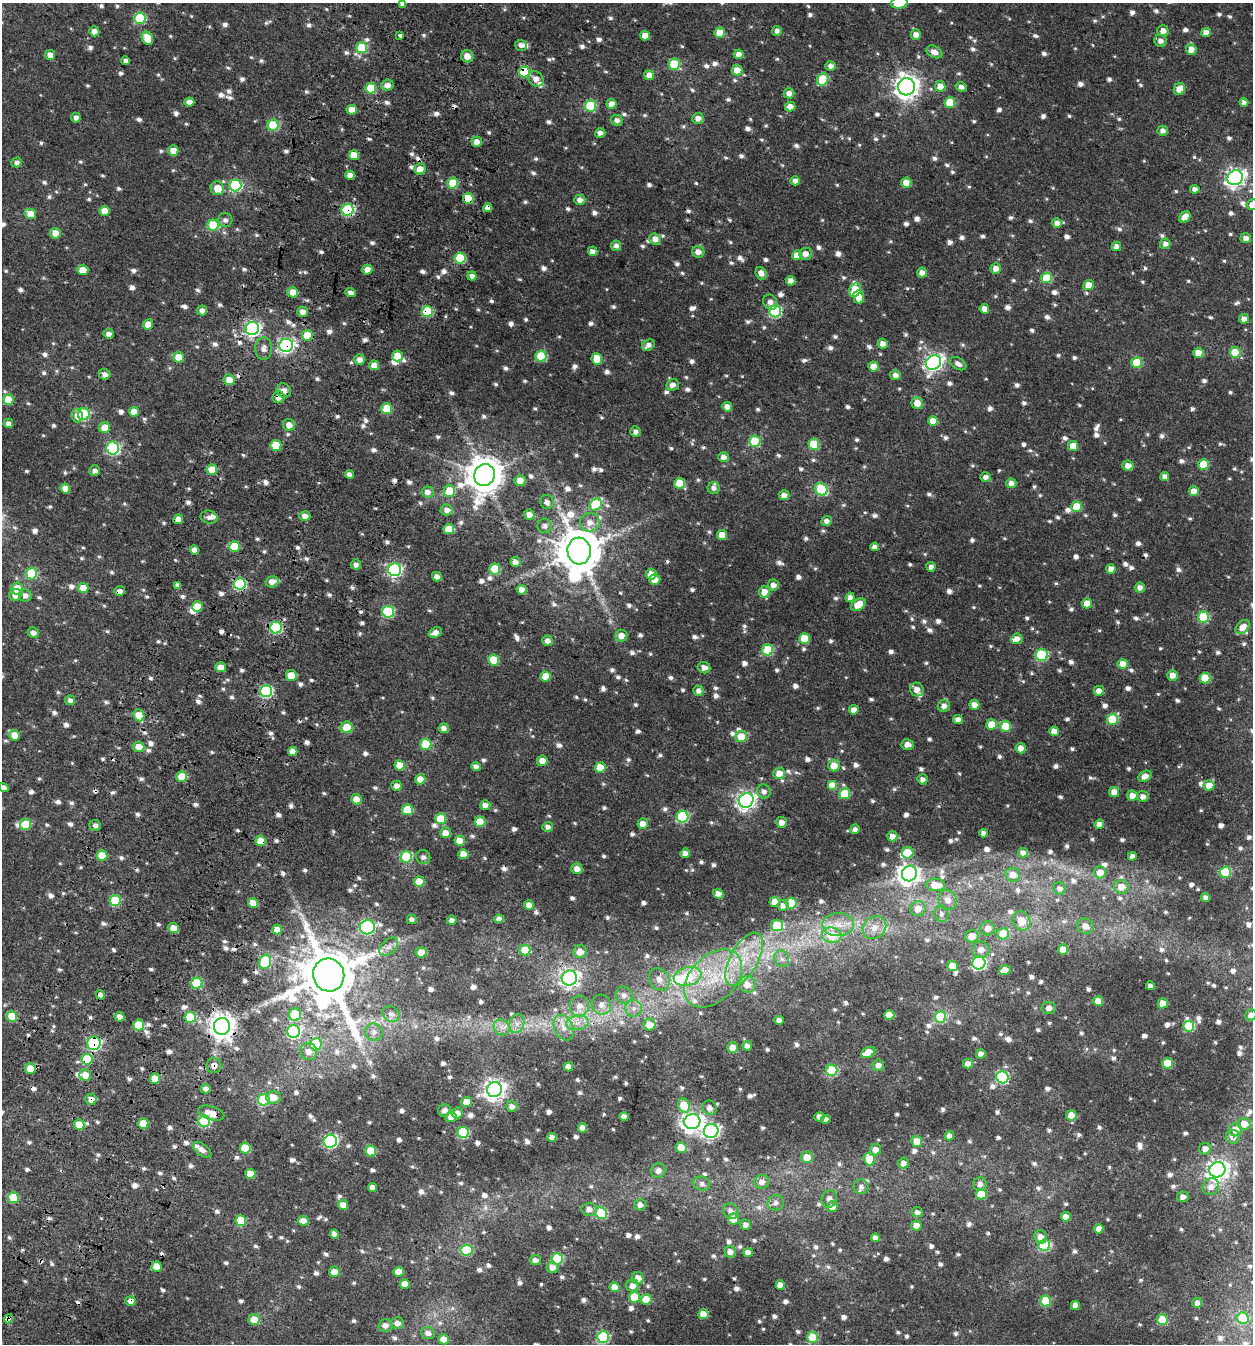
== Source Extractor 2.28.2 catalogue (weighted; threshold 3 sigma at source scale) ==
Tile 7 of 4 x 4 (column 3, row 2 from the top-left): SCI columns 2832-4082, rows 2742-4083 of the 5726 x 5472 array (HDU 1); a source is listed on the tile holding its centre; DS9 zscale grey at full resolution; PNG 1255 x 1346 px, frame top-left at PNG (2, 3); each listed source drawn as its Kron ellipse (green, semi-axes under 4 px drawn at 4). Shown black and unused: <1% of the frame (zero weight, under 3 of 4 exposures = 6% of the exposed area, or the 3 px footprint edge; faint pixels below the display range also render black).
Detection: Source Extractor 2.28.2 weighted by HDU 2 'WHT'; one run over the whole footprint, this tile lists its part. Background 0.00562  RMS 0.0041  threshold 0.0184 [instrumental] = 3 sigma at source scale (4.5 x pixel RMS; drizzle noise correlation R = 1.50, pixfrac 1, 0.0396/0.0396 arcsec/px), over >= 5 px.
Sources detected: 1349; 2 too faint to see at this stretch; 3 inside a brighter object's white glare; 21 cosmic-ray / hot-pixel residue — neither listed nor drawn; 19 inside a brighter listed object's ellipse — not listed separately; of the other 1304, all 500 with FLUX_AUTO >= 1.77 (the completeness limit of this list) listed and drawn (804 fainter detections not listed), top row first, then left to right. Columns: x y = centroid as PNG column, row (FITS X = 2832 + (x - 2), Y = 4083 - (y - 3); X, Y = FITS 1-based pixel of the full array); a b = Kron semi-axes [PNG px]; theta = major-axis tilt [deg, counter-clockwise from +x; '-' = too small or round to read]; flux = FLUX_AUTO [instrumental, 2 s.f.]
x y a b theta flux
899 3 8 5 8 12
403 4 4 4 - 1.8
140 18 6 5 - 30
94 31 5 5 - 2.8
777 31 5 5 - 1.8
1163 31 5 5 - 3
1206 32 5 4 - 3.9
720 33 5 5 - 6
916 34 5 5 - 2.7
400 35 3 3 - 7.7
645 36 5 4 - 3.8
147 38 7 5 -62 7.2
1160 41 6 6 - 2.1
521 45 6 5 - 2.1
362 48 5 5 - 18
1191 49 5 5 - 4
934 52 8 5 -28 3.2
739 54 5 4 - 2.6
50 55 5 5 - 2.7
467 56 6 6 - 3.8
126 61 4 4 - 2.1
674 64 5 5 - 23
831 66 5 5 - 2.1
737 70 5 5 - 4.1
524 72 5 5 - 23
649 75 5 5 - 2.9
536 79 8 7 - 3.2
823 79 6 5 - 18
387 85 6 5 - 2.7
940 86 5 5 - 4.4
906 87 8 8 - 340
961 87 5 4 - 2
371 88 5 5 - 18
1179 89 6 5 - 4
789 93 5 5 - 2.5
189 102 5 4 - 2.7
1244 102 4 4 - 1.9
950 103 5 5 - 12
612 104 5 5 - 3.2
591 106 5 5 - 23
790 106 5 5 - 3
352 110 5 5 - 5
76 118 5 4 - 2
698 118 6 5 - 2.6
617 120 6 5 - 1.9
273 125 5 5 - 26
1163 131 5 5 - 2
600 133 5 5 - 1.9
477 142 5 5 - 2.9
173 151 5 5 - 5.8
354 155 5 5 - 7.4
17 162 5 5 - 1.8
420 169 6 5 - 3.8
350 175 5 4 - 2.7
1235 178 8 7 - 170
795 181 5 4 - 1.9
453 183 5 5 - 13
906 183 5 5 - 4.1
235 185 6 6 - 40
217 188 7 6 - 5.8
1195 189 5 4 - 1.8
468 198 5 5 - 10
580 200 5 5 - 2.5
1252 205 6 5 - 2.7
488 208 4 4 - 2.6
348 210 6 6 - 42
104 211 5 5 - 4.8
30 214 6 5 - 6.9
1185 217 6 5 - 3.5
225 220 7 7 - 1.8
1057 223 5 5 - 2.5
213 225 5 5 - 24
55 233 5 5 - 5
1246 238 5 5 - 2.1
655 239 6 5 - 2.8
1165 244 5 5 - 2.2
616 246 5 5 - 1.9
1116 246 5 4 - 2.3
593 251 5 4 - 2.7
698 252 6 5 - 2.9
805 254 6 6 - 2.8
797 255 5 5 - 4.7
460 258 5 5 - 19
996 269 5 5 - 2.6
83 270 5 5 - 6.4
367 270 5 4 - 3
761 273 6 5 - 2.6
922 273 5 5 - 2.5
472 276 4 4 - 1.9
1046 278 5 5 - 13
790 281 5 4 - 2.3
1088 285 5 5 - 5.7
855 290 7 5 61 9
293 292 5 5 - 5
350 293 5 4 - 1.8
859 297 6 5 - 4
770 302 8 6 -59 2.4
984 309 5 4 - 3.4
202 310 5 5 - 2.3
427 311 5 5 - 24
775 311 6 6 - 44
303 312 5 5 - 2.9
1244 319 5 5 - 2.5
148 324 5 5 - 3.8
252 329 7 6 - 100
109 334 5 5 - 2.6
307 335 5 5 - 10
883 344 5 5 - 2.7
286 345 7 6 - 100
648 345 7 5 33 2
264 349 11 8 89 2.5
1235 352 5 5 - 10
1198 353 5 5 - 6.5
397 356 5 5 - 5.1
541 356 5 5 - 20
178 357 5 5 - 6.9
360 359 5 5 - 2.3
597 359 6 5 - 7.3
934 363 8 7 - 140
1137 363 5 5 - 15
958 364 9 5 -31 2.1
374 365 5 5 - 3.6
873 366 5 5 - 4.6
104 374 6 5 - 1.9
895 375 5 5 - 2.1
229 380 5 5 - 4.6
673 385 6 5 - 2.3
284 390 7 7 - 2.7
279 397 6 6 - 3.3
8 400 5 5 - 12
917 403 6 5 - 5
727 407 5 4 - 2.7
387 409 5 5 - 12
134 412 5 5 - 5
84 414 6 5 - 34
77 416 7 5 -85 3.2
933 421 5 5 - 4.8
8 423 5 4 - 2
289 425 6 6 - 2.7
105 428 5 5 - 6.3
635 432 5 5 - 2
755 441 5 5 - 18
814 444 5 5 - 18
276 446 5 5 - 14
1073 446 5 5 - 5.5
113 448 6 6 - 56
723 457 5 5 - 2.2
1204 464 5 5 - 14
1128 466 5 5 - 3
212 470 5 5 - 8.6
95 471 5 5 - 2
349 474 4 4 - 2.1
484 475 11 10 - 1000
986 477 5 4 - 2
1165 477 4 4 - 2.3
520 481 5 5 - 3.9
680 483 5 5 - 10
1011 483 5 5 - 2.6
714 488 6 6 - 1.8
65 489 5 5 - 4
821 489 7 5 -40 29
449 491 6 5 - 10
1194 491 5 5 - 4.5
428 492 6 5 - 2.2
784 495 5 5 - 2.5
547 502 7 6 - 1.8
596 505 7 5 48 26
1076 507 5 5 - 9.5
447 510 6 5 - 2.6
529 515 5 5 - 2.5
305 516 5 5 - 2.7
209 517 8 6 -13 1.8
178 519 5 4 - 2.8
826 521 5 5 - 1.8
590 522 10 9 - 3.5
545 526 7 7 - 1.9
449 529 5 5 - 7.2
722 535 5 5 - 4.5
235 547 5 5 - 14
875 547 4 4 - 2.3
194 550 5 4 - 3.6
579 551 13 11 -85 1800
515 562 5 5 - 2.8
356 564 5 5 - 1.8
931 567 5 4 - 1.9
495 569 5 5 - 15
1111 569 4 4 - 3.1
395 570 6 6 - 80
31 574 5 5 - 28
651 574 5 5 - 4.5
437 577 5 4 - 2
655 580 5 5 - 3.3
272 582 6 5 - 3.3
240 584 6 6 - 43
177 585 4 4 - 1.9
773 585 5 5 - 2.5
1140 587 5 5 - 2.1
83 588 5 5 - 8.2
17 589 6 6 - 6.6
522 590 5 5 - 3.3
120 591 5 5 - 1.9
765 592 6 5 - 5.2
15 595 6 6 - 3.5
25 595 6 6 - 2.1
850 597 5 4 - 2
1087 603 5 5 - 4.6
858 605 8 5 35 5.8
197 606 5 5 - 5.7
388 612 6 6 - 35
1203 617 5 5 - 25
1243 627 8 6 45 3.6
276 628 6 6 - 37
33 633 6 5 - 2.1
435 633 7 5 21 2.5
621 636 6 6 - 3.6
804 639 5 5 - 11
1017 639 6 5 - 2.5
547 641 5 5 - 2
768 650 5 5 - 23
1042 655 6 6 - 31
494 660 5 5 - 13
1123 664 5 5 - 6.3
221 667 5 5 - 3.7
704 668 6 5 - 2.2
291 675 5 5 - 5.8
1172 675 5 5 - 3.2
546 676 5 5 - 6
1205 678 5 5 - 11
917 689 7 6 - 3.2
266 691 6 6 - 51
698 691 5 5 - 2.2
1099 691 5 5 - 2.5
70 700 5 4 - 1.9
974 705 5 5 - 3.1
944 706 6 6 - 2.1
854 710 5 4 - 3.4
139 715 6 5 - 7
1112 719 5 5 - 21
958 720 5 4 - 2.6
992 724 5 5 - 6.9
1005 726 5 5 - 13
347 727 6 5 - 10
444 728 5 5 - 2.3
1054 731 5 5 - 4.2
15 735 5 5 - 4.5
741 737 6 5 - 7.3
426 744 5 5 - 18
907 744 6 5 - 2.6
139 747 6 5 - 4.9
1021 748 5 5 - 3.2
293 751 4 4 - 3
542 761 5 5 - 3.1
400 765 5 5 - 5.8
476 766 5 4 - 1.9
834 766 6 6 - 4.9
600 767 5 5 - 6.5
779 773 6 5 - 5
182 776 5 5 - 9.2
1145 776 7 5 33 2.7
420 779 5 5 - 3.7
922 779 5 5 - 1.8
832 785 5 5 - 7.3
1209 785 5 5 - 4.7
397 786 5 5 - 2.5
4 787 5 4 - 2
764 791 7 6 - 1.8
1114 792 5 5 - 4.3
845 794 5 5 - 15
1132 796 5 5 - 3.5
1143 796 6 5 - 2.1
356 799 5 5 - 3.9
746 800 7 7 - 150
485 805 5 5 - 2.4
407 810 5 5 - 14
682 817 6 6 - 37
441 819 5 5 - 13
480 822 5 5 - 10
782 822 5 5 - 3.2
26 824 5 5 - 15
643 824 5 5 - 3.7
1099 824 4 4 - 2.5
95 826 6 5 - 1.8
548 827 5 5 - 1.8
855 829 5 4 - 1.9
445 833 5 5 - 4.1
983 833 4 4 - 1.8
892 836 5 5 - 3.1
261 841 5 5 - 5.8
460 841 5 5 - 5.6
685 853 5 4 - 2.7
908 853 6 5 - 8.7
1023 853 5 4 - 1.8
463 854 5 5 - 5.3
102 855 5 5 - 8.1
1132 856 4 4 - 1.9
406 857 6 5 - 30
423 857 7 7 - 1.8
577 869 5 5 - 3.2
1100 872 6 6 - 5.6
1225 872 5 5 - 22
909 874 8 7 - 160
1013 875 7 7 - 3.5
419 881 5 5 - 8.8
935 885 9 6 -5 7.7
1121 887 7 7 - 5.4
1060 888 6 6 - 1.9
718 894 5 4 - 3.5
1206 898 4 4 - 1.8
115 900 5 5 - 22
948 900 10 9 - 3.5
774 902 5 5 - 4
253 903 5 5 - 5.9
791 903 5 5 - 17
529 905 5 5 - 2.5
783 905 5 5 - 2.4
918 909 7 7 - 4.8
941 914 8 7 - 1.9
412 919 5 5 - 1.9
499 919 4 4 - 2.1
452 920 5 4 - 2.1
1021 921 10 8 -58 6.1
777 925 6 5 - 15
838 925 16 11 -1 6.4
1085 926 8 7 - 3.3
367 927 7 7 - 72
874 927 12 10 39 4.7
173 928 5 5 - 4.6
988 928 7 7 - 3.2
277 929 5 4 - 3.6
1003 934 6 5 - 12
832 935 10 8 -8 11
972 936 7 6 - 4.5
389 947 11 6 44 2.1
525 950 5 5 - 8.3
981 950 8 8 - 3
1063 950 5 5 - 7.3
421 952 5 5 - 4.8
580 952 7 6 - 4.3
744 959 29 14 61 17
782 959 9 7 -62 1.9
265 962 7 5 74 32
979 963 6 6 - 69
952 966 5 5 - 7.4
1005 970 6 5 - 4.2
329 975 16 15 - 3100
688 976 14 9 15 16
569 978 8 7 - 150
713 978 34 22 45 28
659 979 12 9 -58 3.9
197 983 5 5 - 24
747 984 8 8 - 5.1
1150 986 4 4 - 2.1
100 995 5 4 - 1.9
624 995 8 8 - 2.5
1098 1001 5 5 - 4.4
1163 1003 5 5 - 6.3
601 1005 10 9 - 3.4
579 1006 10 9 - 4.1
1049 1008 7 6 - 1.9
634 1009 8 8 - 2.5
391 1014 9 7 -37 1.9
295 1015 6 6 - 15
889 1015 5 5 - 6.1
1251 1015 6 5 - 2.1
12 1016 5 5 - 13
119 1017 5 4 - 2.6
190 1017 5 5 - 15
940 1017 6 5 - 24
779 1020 5 4 - 2.2
517 1023 10 7 75 2.5
577 1023 11 7 10 3.2
139 1025 5 5 - 10
649 1025 6 6 - 5.9
222 1026 8 8 - 420
1189 1026 5 5 - 25
502 1027 8 7 - 2.3
564 1028 13 9 -64 4.4
294 1032 6 6 - 58
374 1032 9 8 - 2.2
94 1043 7 6 - 54
316 1044 6 6 - 19
747 1046 5 4 - 2.4
733 1047 5 5 - 4.3
309 1052 8 8 - 3
868 1052 7 5 25 7.8
981 1054 4 4 - 2.8
87 1059 5 5 - 17
1168 1063 5 5 - 14
968 1064 5 5 - 3.5
214 1065 7 7 - 2.6
878 1065 6 6 - 2.5
568 1067 5 4 - 2.9
30 1068 5 5 - 6.7
832 1070 5 5 - 28
85 1075 6 5 - 4.6
1002 1077 6 6 - 33
155 1079 5 5 - 6.1
206 1089 5 4 - 2.3
495 1090 8 7 - 240
273 1097 7 6 - 4.6
91 1099 5 5 - 2.5
264 1100 6 5 - 29
467 1102 5 5 - 4.8
684 1105 7 5 -69 11
512 1106 6 5 - 2.1
710 1108 7 7 - 2.2
444 1110 6 6 - 2
211 1113 13 6 -17 5.2
457 1113 6 5 - 2.5
1071 1115 5 5 - 6.3
451 1117 5 5 - 3.1
624 1117 4 4 - 3
819 1117 5 4 - 3
826 1119 5 4 - 2
204 1121 6 5 - 40
692 1122 8 7 - 210
143 1123 5 5 - 8.1
1244 1124 6 6 - 4.9
79 1125 5 5 - 8.1
583 1128 5 4 - 3.8
1235 1130 6 6 - 4.7
711 1131 7 7 - 120
463 1132 5 5 - 29
949 1136 5 4 - 2.3
552 1137 4 4 - 2.8
1233 1137 7 6 - 2.7
330 1141 7 6 - 64
917 1141 5 5 - 5.5
681 1147 5 5 - 6.1
245 1148 5 5 - 11
1205 1149 6 6 - 2.7
202 1150 11 6 -36 2.4
876 1150 6 5 - 3.2
371 1151 5 5 - 12
807 1157 6 5 - 5.7
869 1159 6 5 - 9.1
903 1163 5 5 - 2.5
1217 1170 8 7 - 200
658 1171 7 7 - 2.3
250 1174 5 5 - 5.8
762 1182 7 7 - 2.8
702 1184 8 7 - 1.8
980 1184 7 7 - 2.1
861 1186 7 7 - 1.8
373 1187 4 4 - 3.1
1211 1187 9 8 - 2.9
981 1194 5 5 - 10
1183 1197 6 5 - 2.1
13 1198 5 5 - 16
829 1199 9 7 67 2.3
776 1203 8 7 - 2
343 1205 5 5 - 3.9
640 1205 6 6 - 2.2
832 1207 5 5 - 3.1
589 1209 7 7 - 2.4
731 1211 8 7 - 1.9
917 1212 6 5 - 1.9
601 1213 6 5 - 21
1066 1217 5 5 - 3.4
733 1219 5 5 - 6.8
241 1221 5 5 - 11
303 1221 5 5 - 3.8
745 1225 5 5 - 2.1
916 1225 5 5 - 3.6
1099 1229 5 4 - 3.1
334 1234 4 4 - 1.9
1041 1237 7 6 - 3.2
875 1238 4 4 - 1.9
1044 1245 6 5 - 32
467 1250 6 5 - 18
730 1252 6 5 - 2.2
748 1253 5 4 - 3
557 1259 5 5 - 26
535 1260 6 5 - 1.8
156 1267 5 5 - 5
552 1267 6 6 - 2.4
334 1272 5 5 - 3.5
399 1272 5 5 - 4.6
638 1278 6 6 - 3.6
405 1284 5 5 - 4
780 1285 4 4 - 3.1
633 1286 6 6 - 3.1
615 1287 5 5 - 4.9
634 1297 5 5 - 9.3
646 1299 5 5 - 8
131 1301 5 5 - 2.3
1046 1301 5 5 - 20
1197 1303 5 5 - 2.1
1075 1305 5 4 - 2.7
703 1314 5 5 - 6.7
1243 1318 6 5 - 21
8 1319 4 4 - 2.1
254 1319 6 5 - 5.7
1162 1320 5 5 - 15
397 1323 6 6 - 2.5
385 1325 7 6 - 2.4
428 1333 7 6 - 2.3
603 1337 6 6 - 38
812 1337 5 5 - 17
444 1339 5 5 - 4.3
Overlapping masked pixels (flux is a lower limit): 25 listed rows (the first 20) at x y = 403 4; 524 72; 468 198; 488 208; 348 210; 460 258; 427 311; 303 312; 307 335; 286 345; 279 397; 272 582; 240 584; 120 591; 221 667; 261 841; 222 1026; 94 1043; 87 1059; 214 1065
Isophote crosses this tile's border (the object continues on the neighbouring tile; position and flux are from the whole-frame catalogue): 5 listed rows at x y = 899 3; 403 4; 1252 205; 4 787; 1251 1015